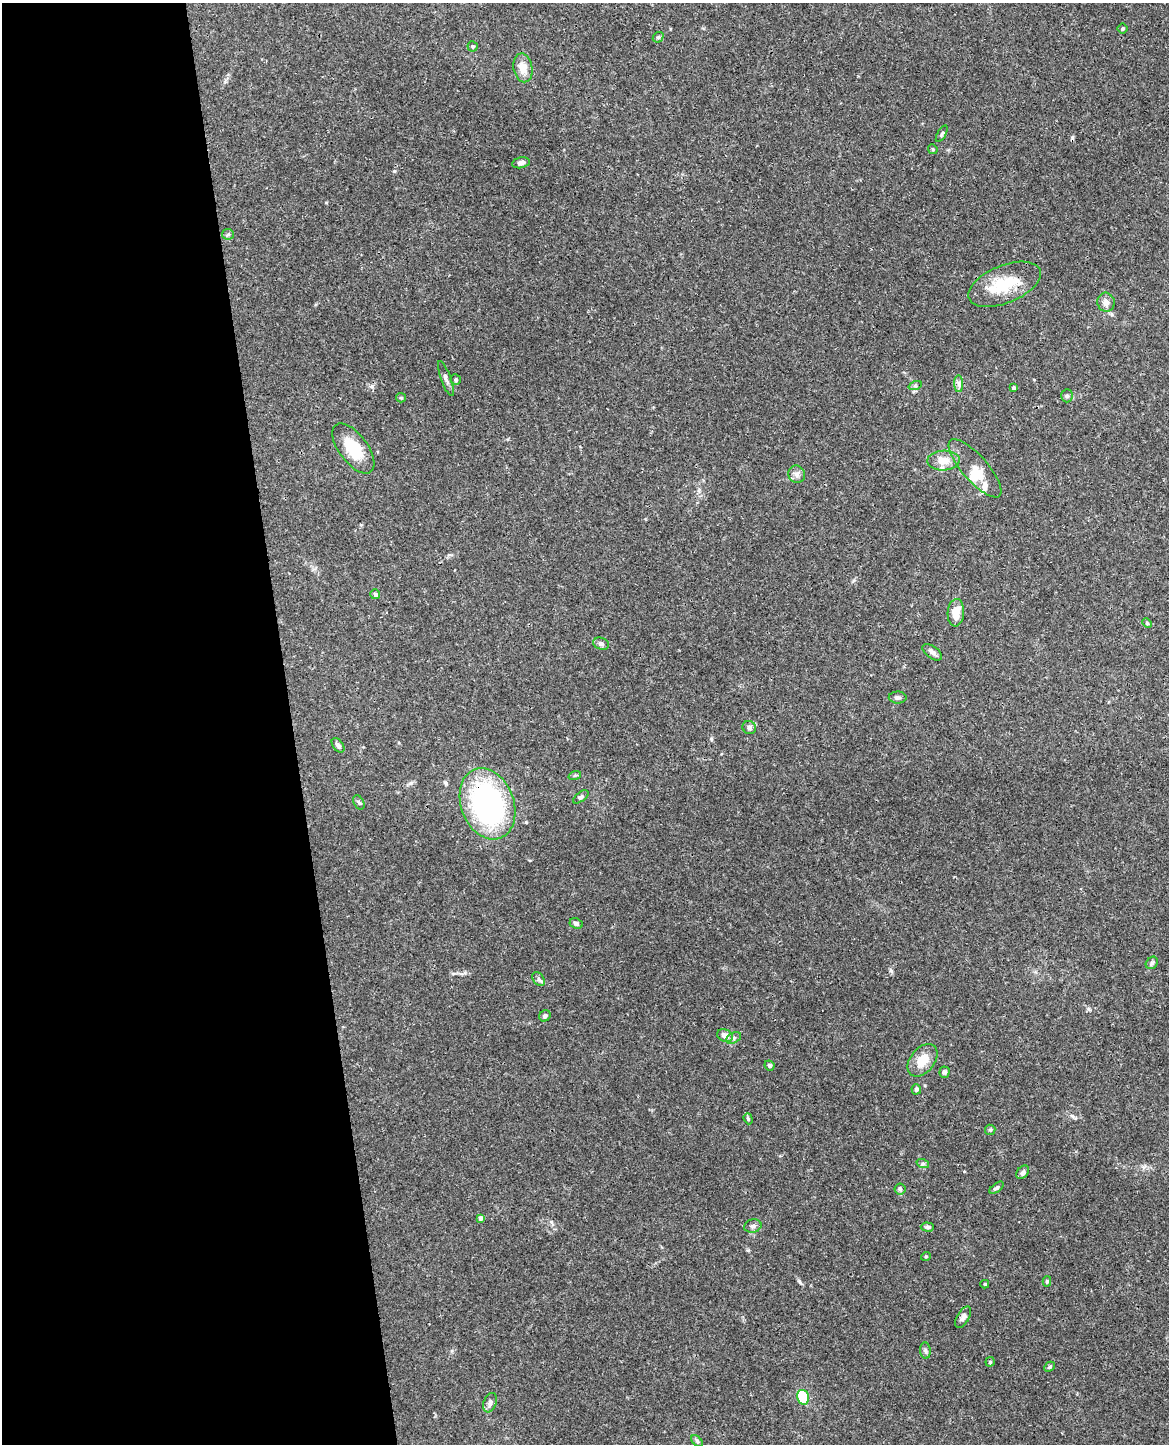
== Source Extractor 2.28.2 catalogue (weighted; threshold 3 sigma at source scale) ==
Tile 5 of 4 x 3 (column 1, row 2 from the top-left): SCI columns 58-1224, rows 1585-3026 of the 4785 x 4718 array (HDU 1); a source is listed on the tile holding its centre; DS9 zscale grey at full resolution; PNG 1171 x 1446 px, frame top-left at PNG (2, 3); each listed source drawn as its Kron ellipse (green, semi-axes under 4 px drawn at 4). Shown black and unused: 25% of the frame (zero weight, under 3 of 4 exposures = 6% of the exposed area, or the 3 px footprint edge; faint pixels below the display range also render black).
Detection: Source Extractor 2.28.2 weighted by HDU 2 'WHT'; one run over the whole footprint, this tile lists its part. Background 0.0427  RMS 0.003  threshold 0.0134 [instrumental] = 3 sigma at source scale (4.5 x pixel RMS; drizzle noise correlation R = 1.50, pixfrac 1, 0.05/0.05 arcsec/px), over >= 5 px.
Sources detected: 67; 1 cosmic-ray / hot-pixel residue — neither listed nor drawn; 4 inside a brighter listed object's ellipse — not listed separately; the other 62 listed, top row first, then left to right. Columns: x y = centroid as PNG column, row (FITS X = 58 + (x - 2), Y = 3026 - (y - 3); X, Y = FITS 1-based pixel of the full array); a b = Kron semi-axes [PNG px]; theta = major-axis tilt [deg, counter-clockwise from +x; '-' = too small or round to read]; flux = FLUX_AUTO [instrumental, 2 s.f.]
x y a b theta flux
1123 29 5 5 - 0.44
658 37 5 5 - 0.51
473 46 5 5 - 0.49
523 68 14 9 -79 3.5
942 134 9 4 61 0.54
933 149 5 4 - 0.38
521 163 9 5 13 1.2
228 234 6 5 - 0.52
1005 284 38 19 22 11
1106 302 9 8 - 1.8
446 379 18 5 -70 1.1
456 380 5 5 - 0.53
959 384 8 4 -89 0.79
915 386 7 4 19 0.54
1014 388 4 4 - 1.2
1067 396 6 5 - 0.61
401 398 5 4 - 0.38
353 448 29 14 -53 9.1
943 461 16 10 2 4.1
975 468 37 13 -49 4.9
797 474 9 8 - 1.2
375 594 5 5 - 0.8
956 613 14 8 86 4.5
1147 623 5 4 - 0.39
601 644 8 6 -19 0.78
932 652 11 6 -36 1.1
898 697 9 6 -1 0.87
749 727 7 6 - 0.86
338 745 8 5 -53 0.85
575 775 6 4 18 0.42
581 797 9 4 37 0.63
359 802 7 5 -62 0.59
487 804 37 26 -70 60
576 923 7 5 -25 0.78
1152 963 7 5 47 0.61
538 979 8 5 -57 0.8
545 1016 6 5 - 0.71
725 1036 8 6 -23 2.6
734 1038 8 5 28 0.73
923 1060 18 12 51 5.2
770 1065 5 4 - 0.63
944 1072 5 5 - 0.6
916 1089 5 4 - 0.66
748 1119 6 4 -69 0.42
990 1130 5 5 - 0.45
923 1164 6 4 -18 0.48
1023 1172 7 5 49 0.81
997 1188 8 4 38 0.61
900 1189 5 5 - 0.54
481 1218 4 4 - 1.2
753 1226 9 6 14 0.99
927 1227 6 4 -2 0.61
926 1256 5 3 - 0.26
1047 1281 5 4 - 0.48
985 1284 4 4 - 0.42
963 1317 12 6 59 1.3
925 1350 8 5 -83 0.65
990 1362 4 4 - 0.38
1049 1367 6 4 44 0.43
803 1397 7 5 -76 13
490 1403 10 6 68 1.2
697 1441 7 4 -46 0.5
Overlapping masked pixels (flux is a lower limit): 2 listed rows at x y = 1005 284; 487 804
Unlisted compact peaks at least as high as the median listed source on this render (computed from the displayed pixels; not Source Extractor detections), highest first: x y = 799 1281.